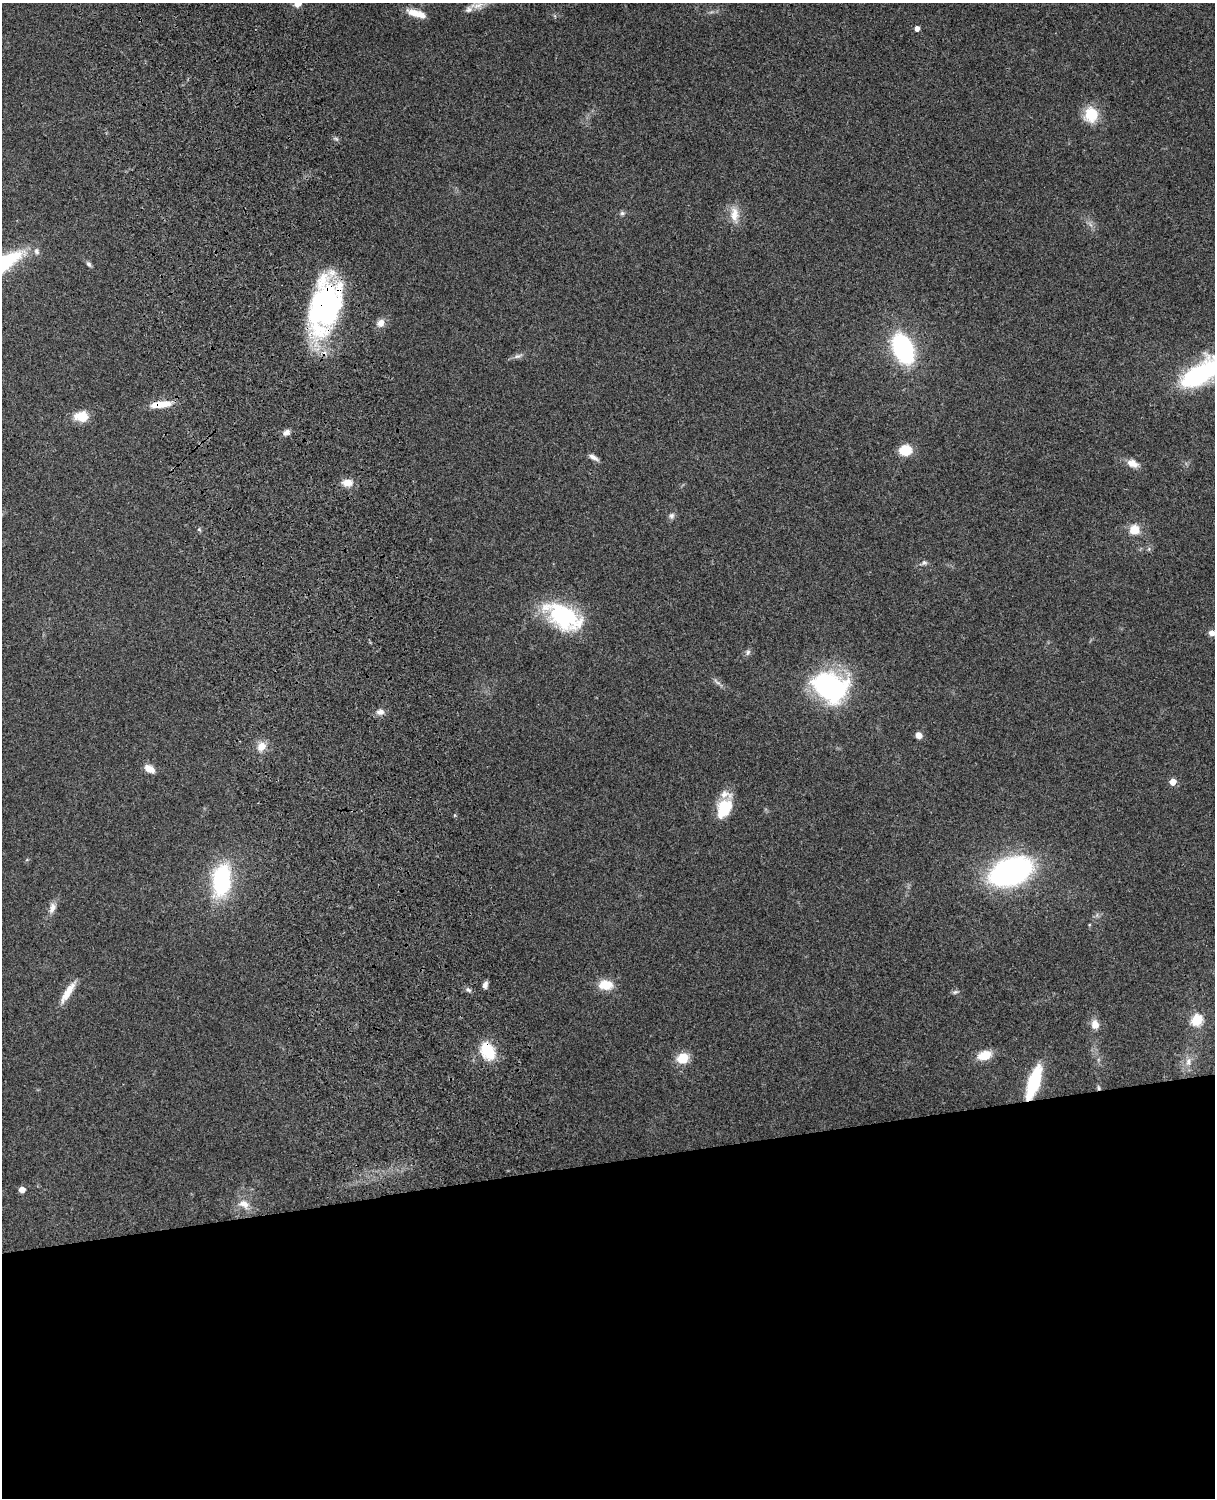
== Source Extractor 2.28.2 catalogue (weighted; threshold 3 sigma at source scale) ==
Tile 11 of 4 x 3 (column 3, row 3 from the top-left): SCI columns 2543-3755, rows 164-1659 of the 5088 x 4927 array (HDU 1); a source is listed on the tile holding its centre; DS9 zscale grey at full resolution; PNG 1217 x 1500 px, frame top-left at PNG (2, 3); no overlay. Shown black and unused: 23% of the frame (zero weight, under 3 of 4 exposures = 6% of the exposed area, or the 3 px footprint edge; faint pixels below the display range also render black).
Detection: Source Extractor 2.28.2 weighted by HDU 2 'WHT'; one run over the whole footprint, this tile lists its part. Background 0.221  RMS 0.0083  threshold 0.0372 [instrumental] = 3 sigma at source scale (4.5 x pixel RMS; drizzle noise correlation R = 1.50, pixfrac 1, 0.05/0.05 arcsec/px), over >= 5 px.
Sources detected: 58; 2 inside a brighter object's white glare — not listed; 2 inside a brighter listed object's ellipse — not listed separately; the other 54 listed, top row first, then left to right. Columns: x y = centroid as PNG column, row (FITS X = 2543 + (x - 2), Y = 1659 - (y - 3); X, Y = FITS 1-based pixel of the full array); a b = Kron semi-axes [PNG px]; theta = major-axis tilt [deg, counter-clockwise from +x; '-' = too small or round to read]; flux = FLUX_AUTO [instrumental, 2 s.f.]
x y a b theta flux
298 3 9 8 - 6.6
478 6 15 9 7 6.7
416 13 23 7 -17 11
917 28 4 4 - 4.8
1091 115 18 16 80 21
622 213 6 6 - 1.7
734 215 22 12 -87 11
37 251 8 6 -73 2.8
89 264 8 5 -53 2
325 306 57 28 80 190
381 323 11 9 59 5.7
903 349 21 13 -65 140
518 356 11 6 19 3
1199 374 37 16 35 120
161 404 24 7 7 17
82 417 13 9 -11 18
286 432 10 7 29 3.6
905 450 12 10 9 20
593 457 13 5 -29 3.6
1132 463 16 9 -22 7.3
347 483 13 9 0 7.6
672 516 9 7 74 2.7
1134 530 10 10 - 13
924 563 7 6 - 2
562 616 47 23 -35 71
1212 633 10 7 -13 4.1
748 652 8 6 75 2.2
717 682 13 4 -38 2.6
830 687 32 25 -30 150
380 712 11 8 0 4.3
919 735 7 6 - 5
261 746 13 10 52 7.9
149 769 12 8 -30 7.8
1173 782 5 5 - 9.9
724 808 23 15 62 25
1011 871 31 19 21 240
222 880 29 16 82 90
52 908 15 8 73 5.6
1089 925 5 3 - 0.78
485 985 8 6 66 3.2
606 985 19 13 -4 14
468 990 8 5 -20 1.9
68 992 31 8 58 12
955 992 8 4 14 1.7
1197 1020 6 6 - 61
1095 1024 11 9 -85 6.7
488 1051 19 13 -62 28
984 1055 15 9 17 15
682 1058 10 9 - 20
1188 1061 12 7 85 5.1
1034 1082 25 9 71 63
1098 1088 8 4 -81 1.5
22 1190 5 4 - 8
244 1204 17 11 -20 8.9
Overlapping masked pixels (flux is a lower limit): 5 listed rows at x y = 325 306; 161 404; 488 1051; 1034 1082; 1098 1088
Isophote crosses this tile's border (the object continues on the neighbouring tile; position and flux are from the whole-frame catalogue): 3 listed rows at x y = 298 3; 1199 374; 1212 633